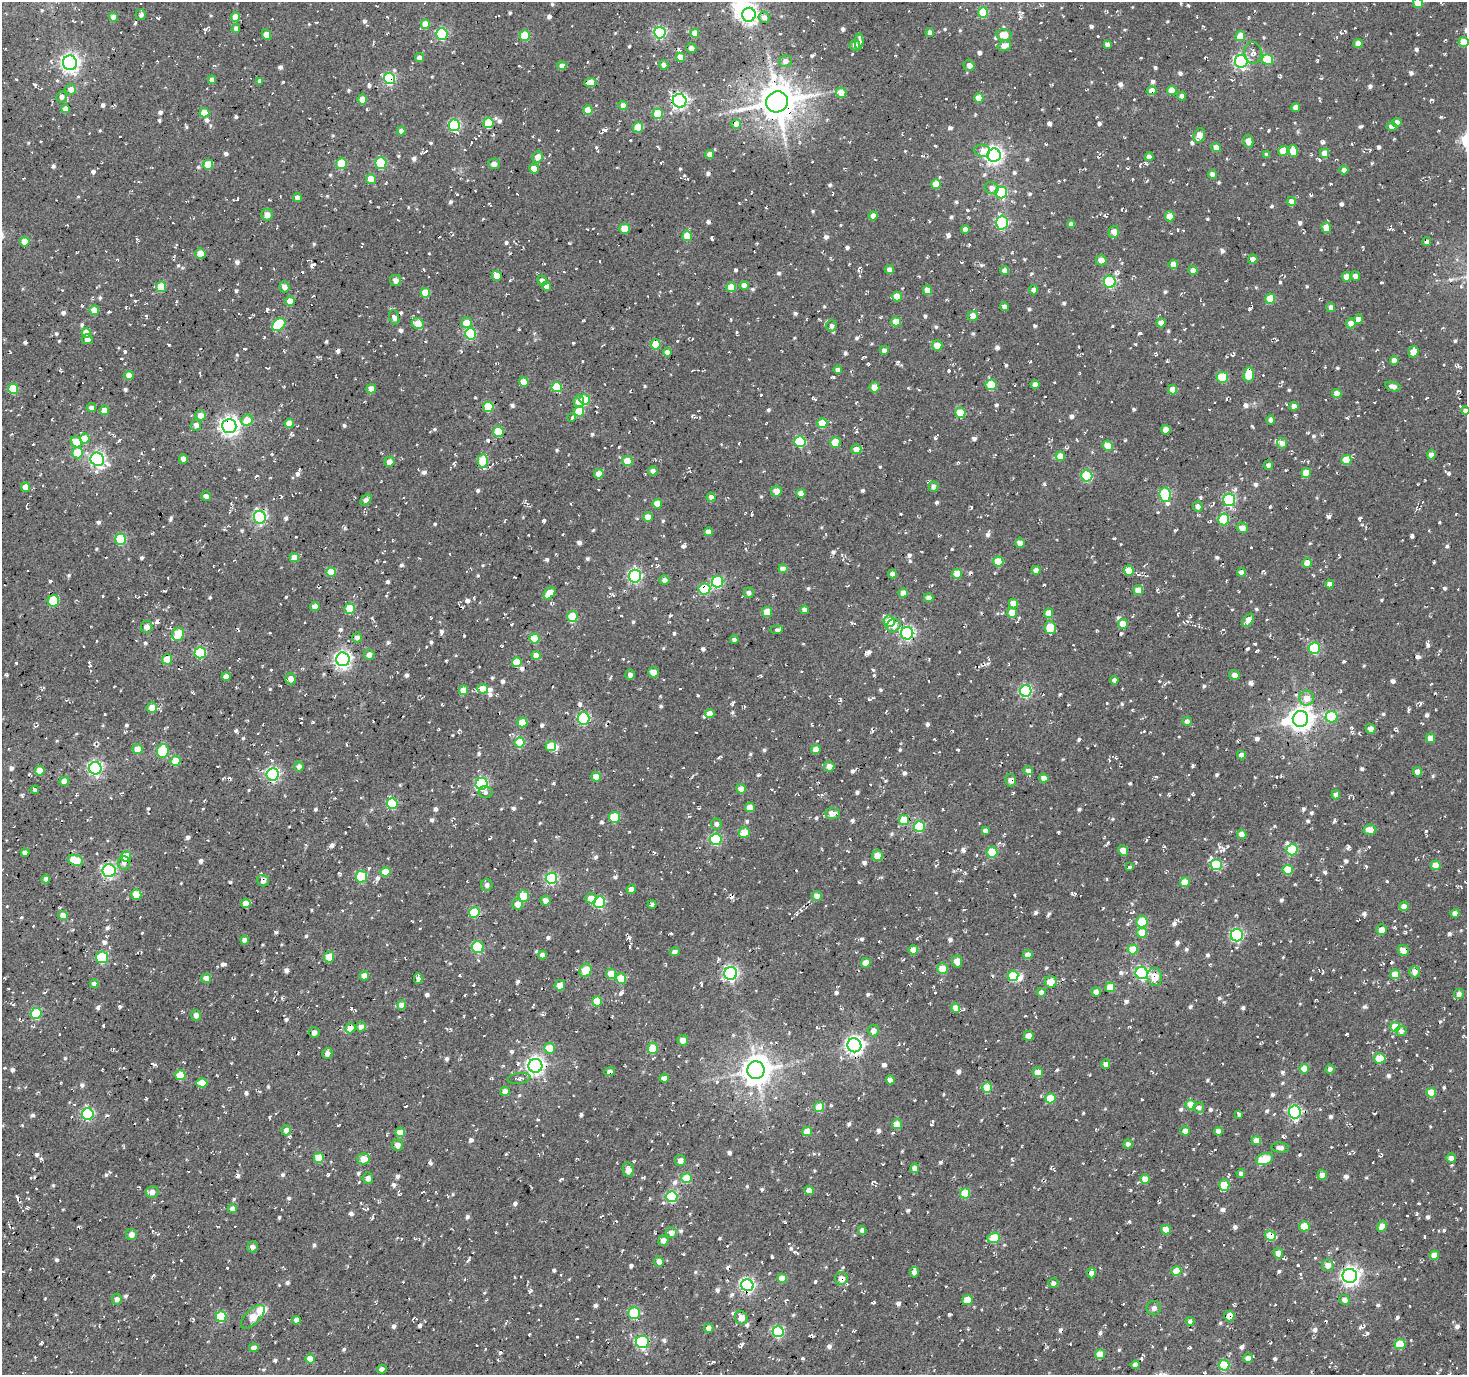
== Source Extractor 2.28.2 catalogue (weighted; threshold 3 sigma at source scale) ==
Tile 7 of 4 x 4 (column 3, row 2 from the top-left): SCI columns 2934-4398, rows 3002-4374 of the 5863 x 5936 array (HDU 1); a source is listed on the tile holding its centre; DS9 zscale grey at full resolution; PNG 1469 x 1377 px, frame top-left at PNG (2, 2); each listed source drawn as its Kron ellipse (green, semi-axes under 4 px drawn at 4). Shown black and unused: <1% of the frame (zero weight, under 2 of 3 exposures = <1% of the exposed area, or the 3 px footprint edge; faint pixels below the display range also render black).
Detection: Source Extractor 2.28.2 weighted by HDU 2 'WHT'; one run over the whole footprint, this tile lists its part. Background -0.0241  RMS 0.0085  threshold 0.0381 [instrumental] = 3 sigma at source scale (4.5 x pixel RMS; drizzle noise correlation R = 1.50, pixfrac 1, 0.0396/0.0396 arcsec/px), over >= 5 px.
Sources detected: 1666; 3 inside a brighter object's white glare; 86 cosmic-ray / hot-pixel residue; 1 long thin detection or spike segment (spike, bleed or trail) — neither listed nor drawn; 10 inside a brighter listed object's ellipse — not listed separately; of the other 1566, all 500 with FLUX_AUTO >= 3.4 (the completeness limit of this list) listed and drawn (1066 fainter detections not listed), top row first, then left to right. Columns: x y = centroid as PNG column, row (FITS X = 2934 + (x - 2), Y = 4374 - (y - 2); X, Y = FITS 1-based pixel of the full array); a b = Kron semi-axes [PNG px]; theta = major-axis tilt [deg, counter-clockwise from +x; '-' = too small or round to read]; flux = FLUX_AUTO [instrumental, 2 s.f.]
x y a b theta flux
1418 3 5 5 - 19
983 12 5 5 - 31
141 15 5 5 - 4.5
749 15 7 6 - 340
113 17 4 4 - 9.8
235 17 5 4 - 11
764 17 6 5 - 4.4
425 24 5 4 - 16
236 28 4 4 - 4.2
930 32 4 4 - 4.2
660 33 6 5 - 130
695 33 4 4 - 12
266 34 5 4 - 10
442 34 6 5 - 99
525 35 5 5 - 28
1004 35 7 5 -8 15
1240 36 5 5 - 13
859 42 8 4 84 3.5
1464 42 5 5 - 19
1358 43 4 4 - 8.8
1107 44 4 4 - 3.4
855 45 5 5 - 5.1
1004 46 7 5 15 7.5
691 48 5 5 - 3.8
1253 53 11 9 -87 6.1
680 57 5 4 - 12
419 58 4 4 - 5.6
1268 60 5 5 - 33
785 61 6 5 - 4.6
1241 61 6 6 - 190
70 63 7 7 - 380
664 65 5 4 - 4.2
969 65 5 5 - 4.9
562 66 4 4 - 5.1
390 79 6 5 - 120
212 80 4 4 - 5.2
259 81 4 3 - 3.5
590 82 6 4 5 13
71 89 5 5 - 7.3
1172 90 5 4 - 14
1152 91 5 4 - 10
841 93 5 5 - 12
1182 96 4 4 - 3.8
62 97 5 5 - 3.8
979 98 5 4 - 12
362 99 5 4 - 11
680 101 7 6 - 280
777 102 11 10 - 2500
623 106 4 4 - 7.3
1296 107 4 4 - 5.8
65 109 4 4 - 6
588 110 5 4 - 14
204 113 5 5 - 17
658 114 5 5 - 32
1397 122 5 4 - 5.6
488 123 5 5 - 34
736 124 5 5 - 7.5
454 125 6 5 - 110
1392 126 5 4 - 7.4
638 127 5 5 - 28
401 131 4 4 - 4.9
1199 136 8 5 66 9.9
1248 141 6 5 - 7.2
1216 147 5 4 - 8.4
982 151 8 6 -4 8.5
1283 151 5 4 - 15
1293 151 6 5 - 17
1324 153 5 4 - 12
710 154 4 4 - 8.2
994 155 7 6 - 350
1267 155 4 4 - 3.6
537 157 6 5 - 10
1149 157 4 4 - 4.3
341 163 5 5 - 28
381 163 6 5 - 48
494 164 5 5 - 5.6
208 165 5 5 - 29
534 169 5 5 - 9.6
1344 170 4 4 - 4.7
1212 174 4 4 - 4.9
371 179 5 5 - 10
936 184 5 5 - 17
991 188 7 6 - 4.5
1001 192 6 6 - 98
297 198 4 4 - 4.3
1291 202 4 4 - 6.8
267 215 6 5 - 7.5
873 216 4 4 - 7
1170 216 5 5 - 16
1002 223 7 6 - 110
1071 224 4 4 - 3.7
1326 227 5 5 - 12
625 229 5 5 - 16
965 229 4 4 - 7
1114 232 6 5 - 8.9
687 236 5 4 - 20
1427 241 4 4 - 3.6
25 242 5 4 - 14
200 253 5 5 - 10
1253 259 4 4 - 5.8
1101 260 5 5 - 6.9
1173 264 4 4 - 7
889 269 4 4 - 4.3
1005 270 4 4 - 5
1193 270 4 4 - 7.3
497 276 5 4 - 16
1355 276 5 4 - 4
1347 277 5 4 - 9.1
396 280 6 5 - 4.6
542 281 5 4 - 4.6
1110 282 6 6 - 90
744 285 4 4 - 6.9
546 286 4 4 - 6.5
161 287 5 5 - 23
284 287 5 5 - 5.4
731 287 5 5 - 19
927 290 4 4 - 9.2
1034 290 4 4 - 3.8
425 293 5 5 - 20
897 297 5 5 - 15
1270 299 5 5 - 21
290 301 5 4 - 13
1005 307 5 4 - 4.4
1331 307 4 4 - 4
94 310 5 5 - 9.5
973 316 5 5 - 10
394 317 8 5 -72 4.4
1358 319 4 4 - 5.1
896 322 5 4 - 13
466 323 5 5 - 11
1161 323 4 4 - 6.6
1351 323 5 5 - 7.5
418 324 6 5 - 20
279 325 7 5 41 55
832 326 5 5 - 3.4
86 333 5 4 - 15
470 334 6 5 - 74
87 339 5 5 - 3.5
656 344 5 5 - 31
937 345 5 5 - 13
884 350 4 4 - 3.5
667 352 4 4 - 4.4
1413 352 6 5 - 12
1394 360 4 4 - 5.6
838 370 4 4 - 4.2
129 375 5 4 - 8.3
1249 375 7 5 86 25
1222 377 6 5 - 31
524 382 5 5 - 17
991 385 5 5 - 35
1035 385 4 4 - 5.9
1393 386 8 4 -15 4.4
557 387 5 5 - 38
874 387 5 5 - 10
13 389 5 5 - 34
371 389 5 4 - 9
1172 390 5 4 - 9.8
1337 394 5 4 - 9.6
585 400 5 5 - 36
579 401 5 5 - 8.4
1294 406 4 4 - 5.8
488 407 5 5 - 38
91 408 5 4 - 3.8
105 410 5 4 - 13
579 411 5 5 - 27
1465 411 4 4 - 3.5
960 413 5 5 - 37
200 415 5 5 - 7.8
572 418 4 3 - 16
247 420 6 5 - 17
1271 420 5 4 - 3.6
289 423 4 4 - 9.3
822 423 5 5 - 22
196 425 6 5 - 5.4
229 426 7 7 - 420
1166 430 4 4 - 9.4
498 432 5 5 - 32
85 439 5 5 - 17
800 441 5 5 - 62
76 442 6 5 - 17
835 442 5 5 - 17
1282 443 5 5 - 4.5
1108 446 5 5 - 17
856 449 5 5 - 8.2
77 453 5 5 - 33
1431 455 4 4 - 5.6
1060 456 5 5 - 17
97 459 7 6 - 200
183 459 4 4 - 7.8
1346 460 5 5 - 18
483 461 6 5 - 35
627 461 5 5 - 17
389 462 5 5 - 6.3
1268 465 5 4 - 4.3
653 471 5 4 - 4.4
1306 473 5 5 - 16
599 474 5 4 - 11
1087 476 5 5 - 53
25 487 5 4 - 8.6
933 487 5 5 - 4.6
776 491 5 5 - 8.9
801 493 5 4 - 8.3
1165 495 7 5 -79 69
206 496 5 4 - 4
711 497 4 4 - 5
366 500 6 4 46 5.1
1229 500 6 6 - 83
657 504 5 4 - 16
1198 506 5 4 - 5.1
260 517 6 6 - 160
648 517 4 4 - 11
1224 519 6 5 - 38
1242 528 6 5 - 8.4
708 532 4 4 - 5.8
121 539 5 5 - 57
1020 543 5 4 - 8.1
294 558 4 4 - 12
998 562 5 5 - 27
1307 563 5 5 - 12
783 569 4 4 - 8.4
1036 570 4 4 - 6.2
1129 571 5 5 - 15
331 572 5 5 - 20
1241 572 4 4 - 4.6
892 574 4 4 - 5.4
957 574 5 5 - 18
635 576 6 6 - 150
664 580 5 4 - 3.9
718 582 6 5 - 84
1330 584 4 4 - 4.3
704 589 6 5 - 51
1138 590 5 5 - 10
549 593 7 4 46 17
749 593 5 5 - 4
903 593 4 4 - 10
929 598 5 4 - 5.4
53 601 6 5 - 38
1013 604 5 4 - 12
315 606 4 4 - 7.2
350 609 5 5 - 28
804 610 4 4 - 4.4
767 612 5 5 - 19
1012 613 5 5 - 15
1048 613 5 4 - 11
572 617 5 5 - 39
1248 620 7 4 52 12
889 621 6 5 - 23
1123 624 5 5 - 13
893 626 7 6 - 7.5
147 627 6 5 - 5.8
1050 628 6 5 - 31
777 630 6 4 7 4.4
907 633 6 6 - 170
178 634 6 6 - 33
357 637 5 5 - 3.7
534 638 5 5 - 29
734 640 4 4 - 3.6
1314 648 6 5 - 66
200 653 6 5 - 64
369 655 5 5 - 5.6
536 655 4 4 - 10
167 659 5 5 - 20
343 659 7 6 - 310
517 662 5 5 - 20
653 672 5 5 - 7.1
630 675 5 4 - 4.2
1234 675 5 5 - 5.2
226 677 4 4 - 8.3
291 679 5 5 - 8.4
1114 680 4 4 - 3.6
483 689 5 5 - 11
463 690 5 4 - 14
1026 691 6 6 - 120
1307 698 7 7 - 9.8
152 707 5 5 - 12
710 714 5 4 - 7
1332 717 6 5 - 45
584 719 6 6 - 83
1300 719 8 7 - 770
1187 721 5 4 - 4.3
522 722 5 5 - 22
1371 729 5 5 - 6.9
1430 738 4 4 - 9.2
520 743 5 5 - 34
551 746 5 5 - 21
137 749 5 5 - 12
816 750 5 4 - 11
163 751 7 5 85 45
1241 755 4 4 - 5
176 761 5 5 - 19
299 766 5 4 - 4.8
829 766 5 5 - 7.9
95 768 6 6 - 200
40 771 5 5 - 18
1028 771 5 4 - 3.6
1417 772 5 4 - 5.9
273 774 6 6 - 170
596 777 5 4 - 12
1044 778 4 4 - 7
1010 780 6 5 - 4.8
64 781 4 4 - 9.9
482 784 6 5 - 120
741 789 5 4 - 10
35 790 4 3 - 3.5
486 792 7 6 - 3.9
1336 795 4 4 - 5.2
392 804 5 5 - 53
750 807 5 4 - 7.4
832 813 7 5 0 8.5
614 817 5 5 - 33
904 820 5 5 - 31
716 824 5 5 - 3.8
919 826 5 5 - 58
1370 830 6 5 - 9.2
985 831 4 4 - 4.5
744 833 5 5 - 18
1242 834 5 4 - 6.8
716 839 5 5 - 89
1292 850 5 5 - 51
1123 851 5 4 - 13
992 852 5 5 - 34
25 853 4 4 - 4.6
126 856 5 5 - 24
877 856 5 5 - 12
75 860 7 5 -19 30
124 863 7 6 - 3.5
1216 865 5 5 - 54
1436 865 5 4 - 14
1130 867 3 3 - 3.9
1288 870 5 5 - 25
109 871 6 6 - 150
385 872 5 5 - 14
361 877 6 5 - 50
551 878 5 5 - 100
46 879 4 4 - 4.5
263 881 6 5 - 4.9
1185 882 5 5 - 19
487 885 6 6 - 4.4
631 889 5 4 - 5.4
136 894 5 5 - 20
523 896 6 5 - 24
817 896 5 5 - 6.6
591 898 5 5 - 9.2
545 901 5 5 - 6.2
599 902 6 5 - 77
246 903 5 4 - 10
517 904 5 5 - 7.7
652 904 4 3 - 7.8
1404 906 5 5 - 5.9
474 912 5 5 - 50
1455 913 4 4 - 5.4
63 915 5 4 - 13
1142 922 6 5 - 25
1381 930 5 5 - 7.5
1142 933 5 5 - 21
1237 935 6 6 - 120
245 940 4 4 - 6.7
478 947 6 6 - 46
1133 949 5 5 - 20
913 950 4 4 - 12
1403 950 6 5 - 11
675 952 5 4 - 4.1
542 955 4 4 - 5
1028 955 5 4 - 6.4
102 957 6 6 - 47
329 957 5 5 - 18
957 961 6 5 - 10
866 963 5 4 - 11
942 969 5 5 - 17
585 970 7 6 - 17
1414 972 5 5 - 5.8
731 973 6 6 - 210
1142 973 6 6 - 140
611 974 5 5 - 14
1395 974 5 5 - 22
364 976 4 4 - 8.9
1013 976 5 5 - 35
1155 977 9 7 -84 14
206 978 5 5 - 6.5
418 979 5 4 - 3.5
621 979 5 5 - 22
1050 982 6 5 - 13
94 984 4 4 - 5.1
560 985 5 5 - 10
1110 987 5 5 - 16
1041 992 4 4 - 5.2
1096 992 4 4 - 5.3
1459 994 5 5 - 4
597 1001 5 5 - 19
402 1005 4 4 - 7.9
955 1008 5 4 - 9.5
36 1013 5 5 - 55
196 1015 5 5 - 5.5
361 1027 5 5 - 5.2
1395 1027 5 5 - 29
350 1028 5 5 - 15
873 1031 6 6 - 5.9
1401 1031 5 5 - 4.1
314 1033 5 5 - 4.1
1028 1036 5 5 - 7.8
683 1040 5 5 - 8.3
854 1045 7 7 - 390
549 1048 5 5 - 17
653 1048 5 5 - 27
327 1053 5 5 - 4.2
1380 1058 5 5 - 32
1106 1064 5 4 - 4.2
535 1066 7 7 - 370
1304 1069 5 4 - 16
1330 1069 4 4 - 3.5
756 1070 9 8 - 1400
610 1071 5 4 - 3.8
1038 1072 5 5 - 13
180 1075 5 5 - 31
519 1078 11 5 9 3.6
664 1078 4 4 - 8.4
890 1080 4 4 - 6.7
202 1083 5 4 - 14
987 1088 5 5 - 27
505 1091 5 4 - 6.1
1431 1093 5 5 - 23
1050 1098 5 5 - 25
1191 1105 5 5 - 15
819 1107 5 5 - 30
1199 1108 5 5 - 3.6
1295 1112 6 6 - 130
88 1114 6 5 - 100
1239 1114 4 3 - 9.3
897 1124 5 5 - 15
286 1130 5 5 - 5.8
807 1131 5 4 - 11
1185 1131 5 4 - 6.1
1218 1131 4 4 - 7.2
400 1132 5 5 - 18
1256 1140 5 4 - 8.2
1128 1144 5 4 - 3.9
398 1145 5 5 - 5.8
1280 1148 9 5 -5 4.2
319 1158 5 5 - 25
1451 1158 5 4 - 3.7
364 1159 6 5 - 13
1265 1159 9 5 21 37
680 1160 5 5 - 5.7
915 1168 4 4 - 7.8
628 1170 7 5 -82 8.9
1241 1174 4 4 - 4.1
1322 1175 5 5 - 6.2
368 1178 5 5 - 4.1
686 1178 5 5 - 27
1145 1179 5 4 - 12
1224 1185 6 5 - 22
809 1191 5 4 - 9.2
152 1192 6 6 - 6.1
965 1193 5 5 - 28
672 1197 5 5 - 70
232 1209 4 4 - 5
1304 1226 5 5 - 23
1382 1226 6 4 63 10
862 1230 4 4 - 3.8
1166 1230 5 4 - 8.8
671 1232 5 5 - 6.1
131 1234 5 5 - 5.6
1270 1236 6 4 -20 27
994 1238 6 5 - 34
663 1240 5 5 - 7.4
252 1247 5 5 - 4.5
1278 1253 5 5 - 8.2
1434 1255 4 4 - 13
659 1262 5 4 - 6.5
1328 1265 6 5 - 6.2
1176 1271 5 5 - 20
914 1272 5 4 - 5
1092 1273 5 4 - 8.3
1350 1276 7 7 - 410
782 1278 5 4 - 8.8
841 1279 6 6 - 8
1053 1283 5 4 - 3.4
747 1285 6 6 - 210
117 1299 5 5 - 5.4
967 1300 5 5 - 21
1344 1300 5 4 - 4.7
1154 1308 7 7 - 3.4
634 1313 6 5 - 44
221 1316 5 5 - 49
1229 1316 5 5 - 11
253 1317 15 7 45 18
741 1318 7 6 - 9
296 1320 4 4 - 5.7
1190 1321 4 4 - 3.4
709 1328 5 4 - 5.2
778 1332 5 5 - 81
642 1342 7 6 - 98
1400 1344 5 5 - 26
254 1348 5 4 - 5.7
1100 1354 5 5 - 14
1248 1358 5 5 - 5.8
310 1359 4 4 - 14
1135 1365 4 4 - 5.5
1224 1365 5 5 - 46
382 1369 4 4 - 4.4
Overlapping masked pixels (flux is a lower limit): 21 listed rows (the first 20) at x y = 390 79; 777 102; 1427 241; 656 344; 1249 375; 229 426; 260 517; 1330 584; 704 589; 343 659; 482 784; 1403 950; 731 973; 1142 973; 418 979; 350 1028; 1270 1236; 1350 1276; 841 1279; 747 1285
Isophote crosses this tile's border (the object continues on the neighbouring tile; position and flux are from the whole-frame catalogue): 3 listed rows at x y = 1418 3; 1464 42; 1465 411
Unlisted compact peaks at least as high as the median listed source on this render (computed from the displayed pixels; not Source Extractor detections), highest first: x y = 1079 739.